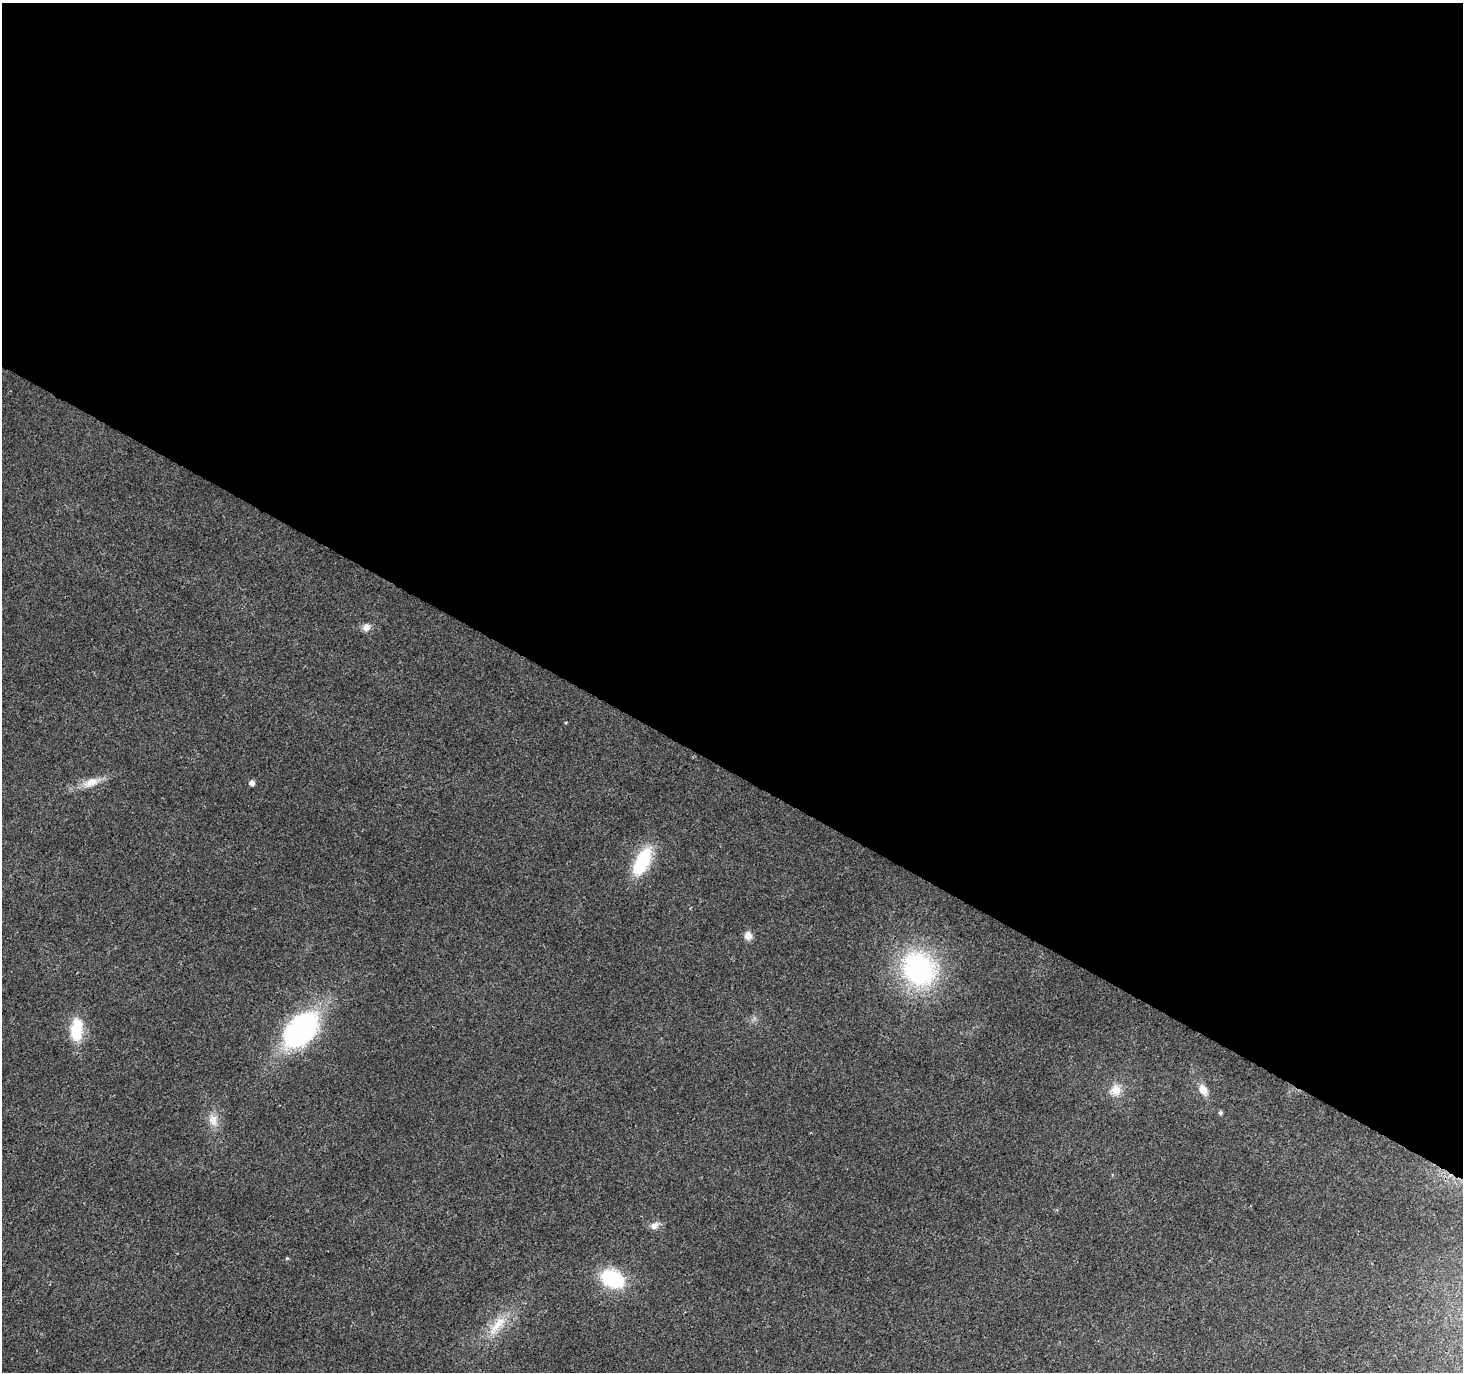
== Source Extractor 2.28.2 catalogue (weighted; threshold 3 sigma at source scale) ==
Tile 3 of 4 x 4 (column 3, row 1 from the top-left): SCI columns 2925-4385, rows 4302-5671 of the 5854 x 5930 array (HDU 1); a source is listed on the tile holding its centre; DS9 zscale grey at full resolution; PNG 1465 x 1374 px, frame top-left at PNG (2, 3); no overlay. Shown black and unused: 56% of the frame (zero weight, under 3 of 4 exposures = <1% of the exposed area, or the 3 px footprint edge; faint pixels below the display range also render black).
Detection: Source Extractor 2.28.2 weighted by HDU 2 'WHT'; one run over the whole footprint, this tile lists its part. Background 0.00409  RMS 0.0024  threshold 0.0107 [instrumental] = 3 sigma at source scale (4.5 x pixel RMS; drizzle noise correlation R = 1.50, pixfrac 1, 0.0396/0.0396 arcsec/px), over >= 5 px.
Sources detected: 16; all 16 listed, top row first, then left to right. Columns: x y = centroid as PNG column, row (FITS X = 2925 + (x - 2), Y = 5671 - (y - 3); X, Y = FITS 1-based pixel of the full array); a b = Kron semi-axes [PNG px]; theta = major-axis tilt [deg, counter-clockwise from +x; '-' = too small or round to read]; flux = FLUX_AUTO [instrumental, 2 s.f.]
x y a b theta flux
366 627 10 9 - 1.5
91 782 23 11 22 3.4
252 783 5 5 - 1.3
642 861 33 14 63 14
748 936 9 8 - 1.9
919 969 36 32 -53 41
76 1030 31 15 86 7.3
301 1030 31 19 47 60
1116 1090 16 14 45 3.3
1203 1090 12 8 -59 2.6
1221 1113 5 5 - 0.51
213 1120 19 11 -74 2.7
654 1226 10 7 32 1.5
287 1258 5 4 - 0.29
612 1279 20 14 -25 18
497 1325 39 12 53 6.4